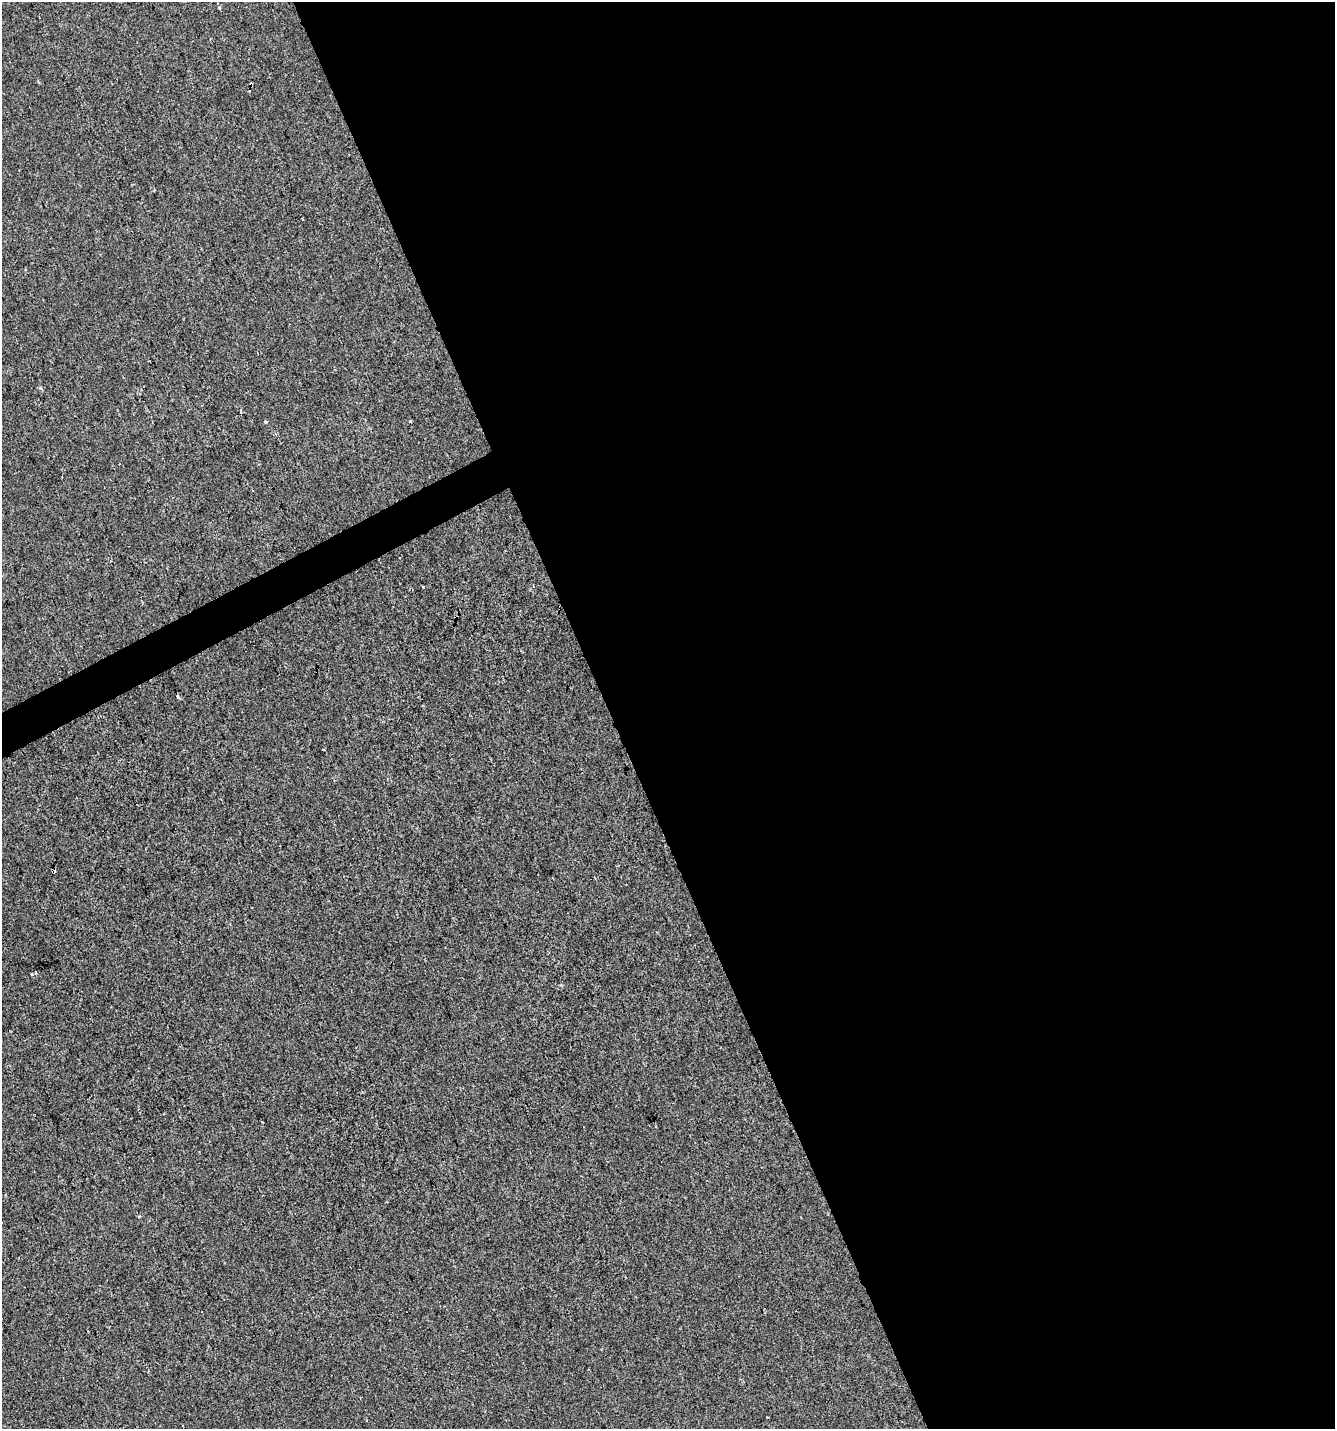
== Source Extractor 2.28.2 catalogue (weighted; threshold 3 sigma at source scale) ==
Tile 8 of 4 x 4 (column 4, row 2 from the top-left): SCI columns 4095-5427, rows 2856-4282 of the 5579 x 5708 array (HDU 1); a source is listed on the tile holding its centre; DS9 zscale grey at full resolution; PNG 1337 x 1431 px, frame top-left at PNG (2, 2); no overlay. Shown black and unused: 56% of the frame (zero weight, under 2 of 3 exposures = <1% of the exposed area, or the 3 px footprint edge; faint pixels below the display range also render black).
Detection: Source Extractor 2.28.2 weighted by HDU 2 'WHT'; one run over the whole footprint, this tile lists its part. Background 9.99e-06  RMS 0.0042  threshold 0.0187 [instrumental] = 3 sigma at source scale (4.5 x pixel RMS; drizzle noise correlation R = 1.50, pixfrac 1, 0.0396/0.0396 arcsec/px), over >= 5 px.
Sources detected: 11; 3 cosmic-ray / hot-pixel residue — not listed; the other 8 listed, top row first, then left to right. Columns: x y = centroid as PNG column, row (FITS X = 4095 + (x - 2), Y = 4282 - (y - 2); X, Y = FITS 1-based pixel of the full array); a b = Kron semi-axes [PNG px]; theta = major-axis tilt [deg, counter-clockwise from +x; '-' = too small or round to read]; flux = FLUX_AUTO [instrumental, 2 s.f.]
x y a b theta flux
219 7 4 3 - 0.54
40 388 5 4 - 0.66
266 422 3 3 - 1.1
424 587 3 3 - 1.1
456 617 3 3 - 1.7
178 697 3 3 - 1.4
323 750 3 2 - 0.39
36 973 4 3 - 0.38
Overlapping masked pixels (flux is a lower limit): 1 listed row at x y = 456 617